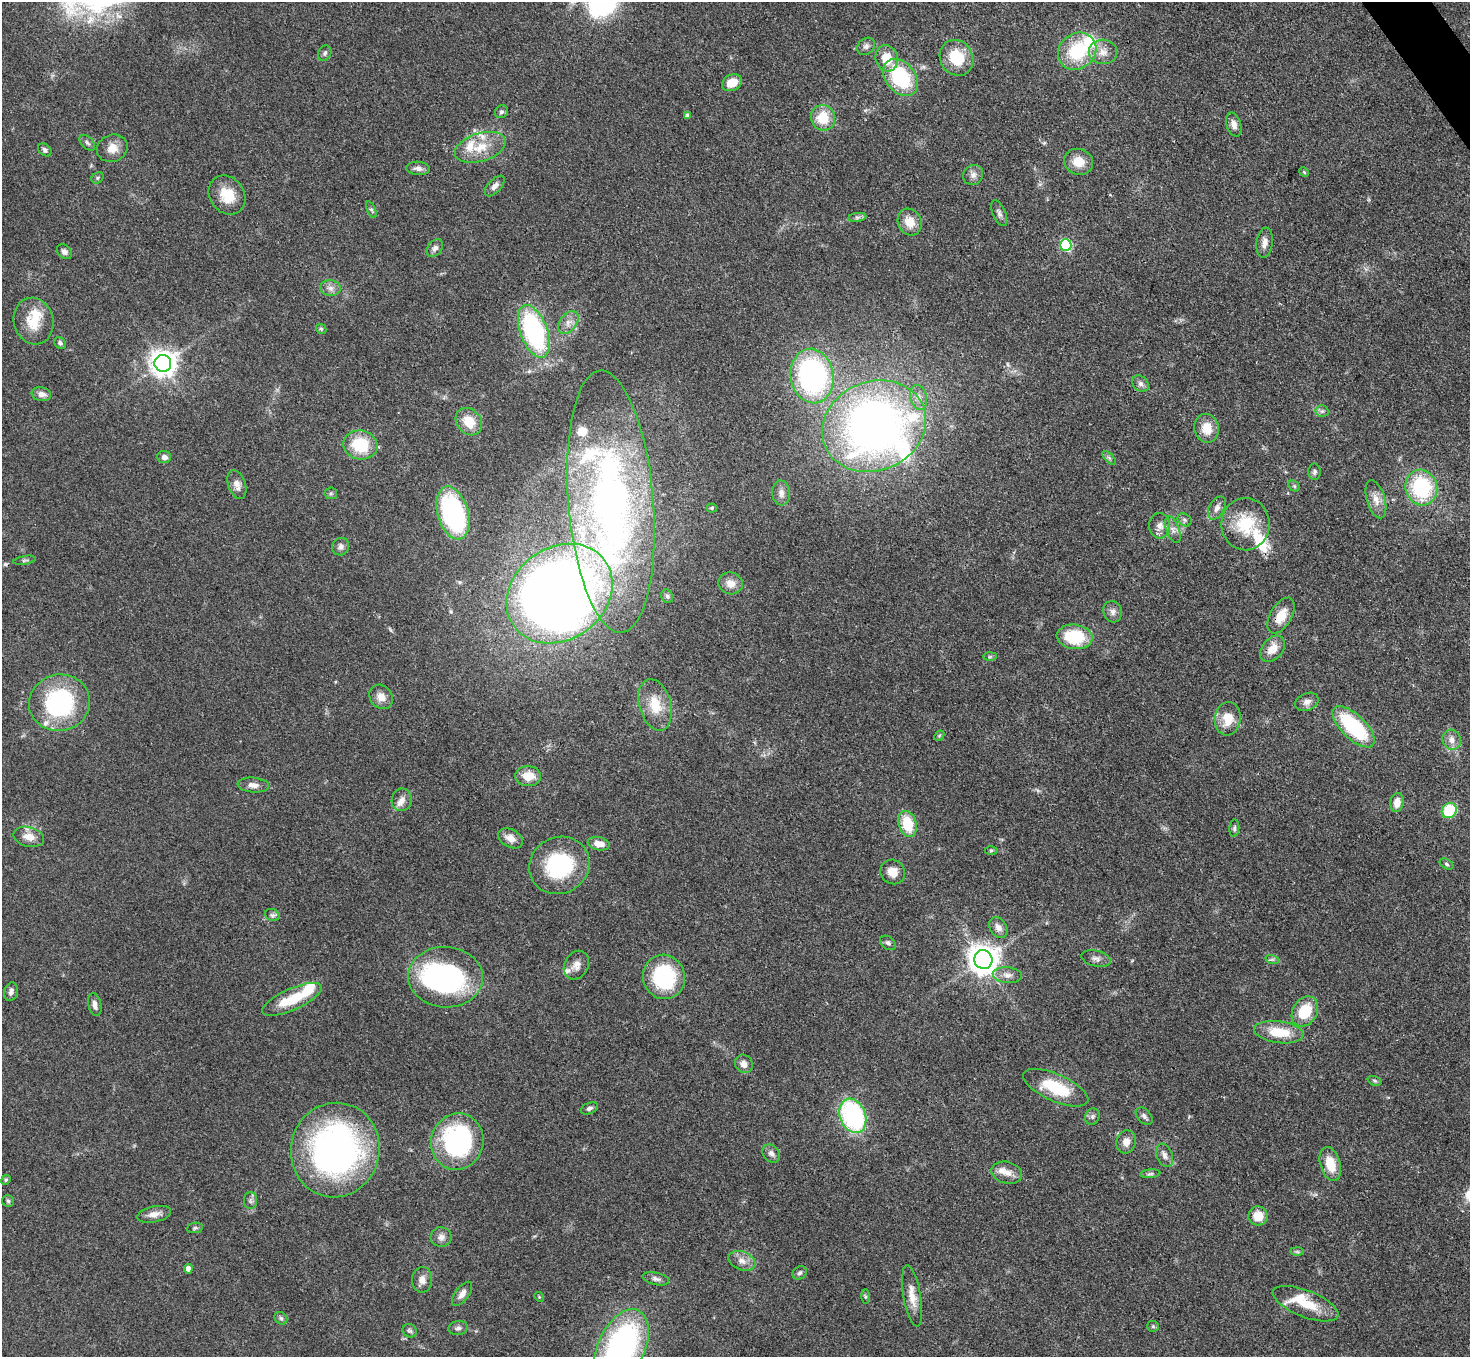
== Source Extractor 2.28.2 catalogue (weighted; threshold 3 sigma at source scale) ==
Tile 10 of 4 x 4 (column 2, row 3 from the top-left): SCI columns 1471-2938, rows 1651-3005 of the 5877 x 5870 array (HDU 1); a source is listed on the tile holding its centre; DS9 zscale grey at full resolution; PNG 1472 x 1359 px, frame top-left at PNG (2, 2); each listed source drawn as its Kron ellipse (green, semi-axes under 4 px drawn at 4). Shown black and unused: <1% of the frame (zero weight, under 3 of 4 exposures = <1% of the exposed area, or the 3 px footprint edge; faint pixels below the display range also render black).
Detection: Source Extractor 2.28.2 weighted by HDU 2 'WHT'; one run over the whole footprint, this tile lists its part. Background 0.0533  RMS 0.005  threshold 0.0226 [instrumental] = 3 sigma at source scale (4.5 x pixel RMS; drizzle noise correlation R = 1.50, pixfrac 1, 0.05/0.05 arcsec/px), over >= 5 px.
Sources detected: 169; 3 inside a brighter object's white glare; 1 cosmic-ray / hot-pixel residue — neither listed nor drawn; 16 inside a brighter listed object's ellipse — not listed separately; the other 149 listed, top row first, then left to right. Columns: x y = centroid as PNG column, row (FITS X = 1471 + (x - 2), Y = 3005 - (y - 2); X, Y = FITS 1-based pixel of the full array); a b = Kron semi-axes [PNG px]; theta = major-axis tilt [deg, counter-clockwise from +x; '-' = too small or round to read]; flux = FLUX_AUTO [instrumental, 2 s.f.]
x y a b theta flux
866 46 10 7 42 2
1077 51 20 17 38 28
1103 52 14 12 -9 5.2
325 53 8 6 65 1.2
887 58 13 11 -73 10
957 58 18 16 -60 18
900 77 21 14 -52 37
732 83 10 8 28 7.4
501 112 7 6 - 1.2
687 116 4 4 - 1.8
823 118 13 12 - 13
1234 124 12 7 -72 3.3
87 143 9 5 -46 1.4
480 147 26 14 17 12
112 148 15 13 23 5.9
45 150 7 5 -41 1.4
1079 162 15 13 -20 8.1
418 168 12 6 -5 2.3
1304 172 5 4 - 0.51
973 175 10 9 - 2.7
97 178 6 5 - 0.9
495 186 13 6 47 2.4
227 195 21 17 -53 12
371 210 9 4 -67 0.9
999 213 14 6 -66 1.9
857 217 9 4 8 1.3
910 222 14 11 -63 7.1
1264 243 15 8 82 3.4
1066 245 6 6 - 47
435 248 10 7 51 1.9
64 252 8 6 -44 1.8
330 288 10 7 -8 2.7
33 321 23 19 -74 14
568 322 13 8 53 3.7
321 329 6 4 -42 0.74
534 331 28 13 -69 85
60 343 7 5 -46 1.3
163 363 8 8 - 540
812 376 27 21 -81 110
1141 384 9 7 -46 2.1
41 394 10 7 -10 3
919 398 13 8 -77 3.3
1322 411 6 6 - 1.2
469 422 15 12 -49 10
874 426 53 44 22 310
1207 428 14 12 -78 8.6
360 445 17 14 -10 21
164 457 7 6 - 2.4
1109 458 9 3 -45 0.96
1314 472 8 6 -89 1.3
237 484 15 8 -70 3.6
1294 486 6 5 - 0.88
1421 488 18 16 -76 40
331 493 6 5 - 0.92
781 493 12 9 -86 3
1376 499 20 9 -73 5.3
611 502 131 42 -85 250
712 508 5 4 - 0.73
1217 508 12 7 60 2.7
453 513 27 15 -74 77
1185 520 7 6 - 1.3
1245 524 26 24 -89 22
1159 526 13 10 -89 3.7
1173 530 14 6 -69 2.7
341 547 9 8 - 2
25 560 11 3 10 0.88
731 583 12 11 - 4.5
560 594 56 46 36 430
667 596 7 5 -63 1
1113 612 11 9 -72 2.5
1281 616 20 10 60 8.9
1075 637 18 12 -6 24
1272 649 15 10 50 7.3
990 657 7 4 1 0.8
381 697 13 11 -47 4.5
1307 702 12 8 23 2.9
59 703 30 28 14 58
655 705 26 16 -74 13
1228 719 17 13 84 9.5
1353 727 27 12 -44 40
939 736 6 4 45 0.64
1452 740 10 9 - 3.5
528 776 13 10 -4 8.5
253 785 16 7 -5 3.4
402 800 11 10 - 3.1
1397 803 9 6 82 4.8
1449 810 8 7 - 22
908 824 13 9 -74 16
1234 828 9 5 85 1.2
29 837 15 10 -13 5.4
510 838 13 9 -28 4.5
599 844 11 6 -12 5
991 850 6 4 0 0.76
1446 864 7 5 -29 0.96
559 865 31 28 30 44
893 872 13 12 - 5.2
272 915 7 5 -19 1.2
998 928 11 8 -57 3.3
888 943 9 6 -36 1.3
1096 958 15 8 -14 2.4
1272 959 7 4 -18 0.87
983 960 9 9 - 730
576 965 15 12 60 4.2
1007 975 14 8 -6 3.3
445 977 37 30 -4 89
664 977 22 21 - 42
11 992 9 6 77 2.1
292 999 32 10 24 18
95 1005 11 6 -77 2.8
1305 1011 16 12 58 16
1279 1032 25 11 -7 15
744 1064 9 8 - 3.5
1374 1081 7 4 -20 0.94
1056 1088 35 13 -24 24
589 1108 9 5 22 1.5
853 1116 18 12 -69 75
1092 1116 8 7 - 1.6
1144 1116 10 6 -47 1.6
457 1142 28 26 73 79
1126 1142 12 9 77 4
335 1150 47 44 76 170
771 1153 10 8 -49 2.3
1165 1155 12 7 -68 2.6
1330 1164 17 10 -73 9.9
1007 1173 15 11 -14 4.8
1150 1174 10 4 5 0.99
6 1180 5 4 - 0.63
8 1201 6 6 - 0.91
250 1201 8 6 -90 1.5
154 1214 17 8 12 3.9
1258 1216 10 9 - 7.8
195 1228 8 5 8 0.99
441 1237 10 9 - 2.6
1297 1252 7 4 -1 0.81
742 1261 14 9 -23 4.1
188 1269 4 4 - 2.8
800 1273 8 6 36 1.3
656 1279 13 6 -13 1.9
422 1280 13 10 87 3.5
462 1294 14 7 53 3.2
912 1296 31 9 -81 6.8
539 1297 5 4 - 0.55
865 1297 7 4 -90 0.67
1306 1304 35 13 -21 14
281 1318 7 5 -43 1.1
1153 1326 6 5 - 0.75
458 1328 10 7 9 1.7
410 1331 7 6 - 1.1
621 1347 40 23 65 130
Overlapping masked pixels (flux is a lower limit): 1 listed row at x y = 335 1150
Isophote crosses this tile's border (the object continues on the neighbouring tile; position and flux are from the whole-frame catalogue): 1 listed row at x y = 621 1347